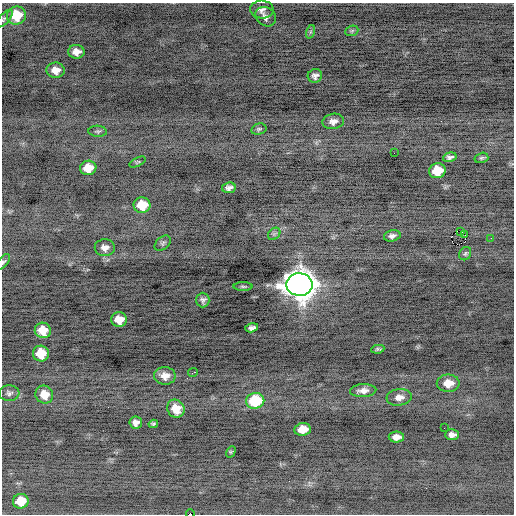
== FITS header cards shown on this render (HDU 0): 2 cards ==
NAXIS1  =                  512 / Axis length
NAXIS2  =                  512 / Axis length

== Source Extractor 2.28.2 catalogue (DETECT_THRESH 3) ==
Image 512 x 512 px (HDU 0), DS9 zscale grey, 1 PNG px = 1 image px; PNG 516 x 516 px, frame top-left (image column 1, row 512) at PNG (2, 3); each listed source drawn as its Kron ellipse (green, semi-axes under 4 px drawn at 4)
Background -0.525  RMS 0.74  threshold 2.23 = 3 sigma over >= 5 px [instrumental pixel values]
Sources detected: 56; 1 with non-positive FLUX_AUTO (blend fragments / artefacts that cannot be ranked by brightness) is neither listed nor drawn; the other 55 listed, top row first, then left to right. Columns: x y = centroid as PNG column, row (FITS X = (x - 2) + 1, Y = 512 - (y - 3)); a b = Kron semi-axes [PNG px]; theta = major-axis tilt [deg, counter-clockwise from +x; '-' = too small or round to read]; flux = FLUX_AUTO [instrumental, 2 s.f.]
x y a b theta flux
262 10 12 9 -3 270
16 15 9 9 - 1800
266 17 11 9 -35 290
4 19 11 5 47 130
352 31 7 5 21 85
310 32 7 4 71 100
76 52 8 7 - 380
56 70 9 7 -1 510
315 76 7 7 - 220
333 121 11 7 11 290
259 129 8 5 15 95
98 131 9 5 -3 110
394 153 2 2 - 93
450 157 7 4 14 150
481 158 7 5 15 87
138 162 9 4 26 70
88 168 8 7 - 880
437 171 8 7 - 1300
229 188 7 5 8 210
142 205 8 7 - 1400
460 231 2 2 - 1700
274 234 7 5 44 100
465 235 3 2 - 59
392 236 8 5 13 180
491 238 2 2 - 33
163 243 9 6 40 120
105 248 10 8 2 310
465 254 7 5 58 88
3 262 9 4 52 96
299 284 13 11 -1 84000
243 286 9 3 0 84
203 300 7 6 - 170
119 320 8 7 - 760
252 328 6 4 16 170
43 330 8 7 - 830
378 349 7 4 9 81
41 354 8 8 - 1300
193 373 5 2 - 210
165 376 11 9 -2 440
448 383 11 8 2 670
363 391 13 6 4 290
9 393 10 8 -2 190
44 395 9 8 - 720
399 397 12 8 6 380
255 401 9 7 10 2800
176 409 9 8 - 760
136 422 6 6 - 250
153 424 4 3 - 89
444 428 2 2 - 63
302 429 8 6 8 900
452 435 7 5 2 220
396 437 8 5 -1 330
231 452 6 4 60 63
21 501 8 7 - 1300
190 514 4 2 - 890
At the frame edge (FLAGS 8, measured only in part): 3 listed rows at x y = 4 19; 3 262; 190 514
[1 non-positive-flux detection neither listed nor drawn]